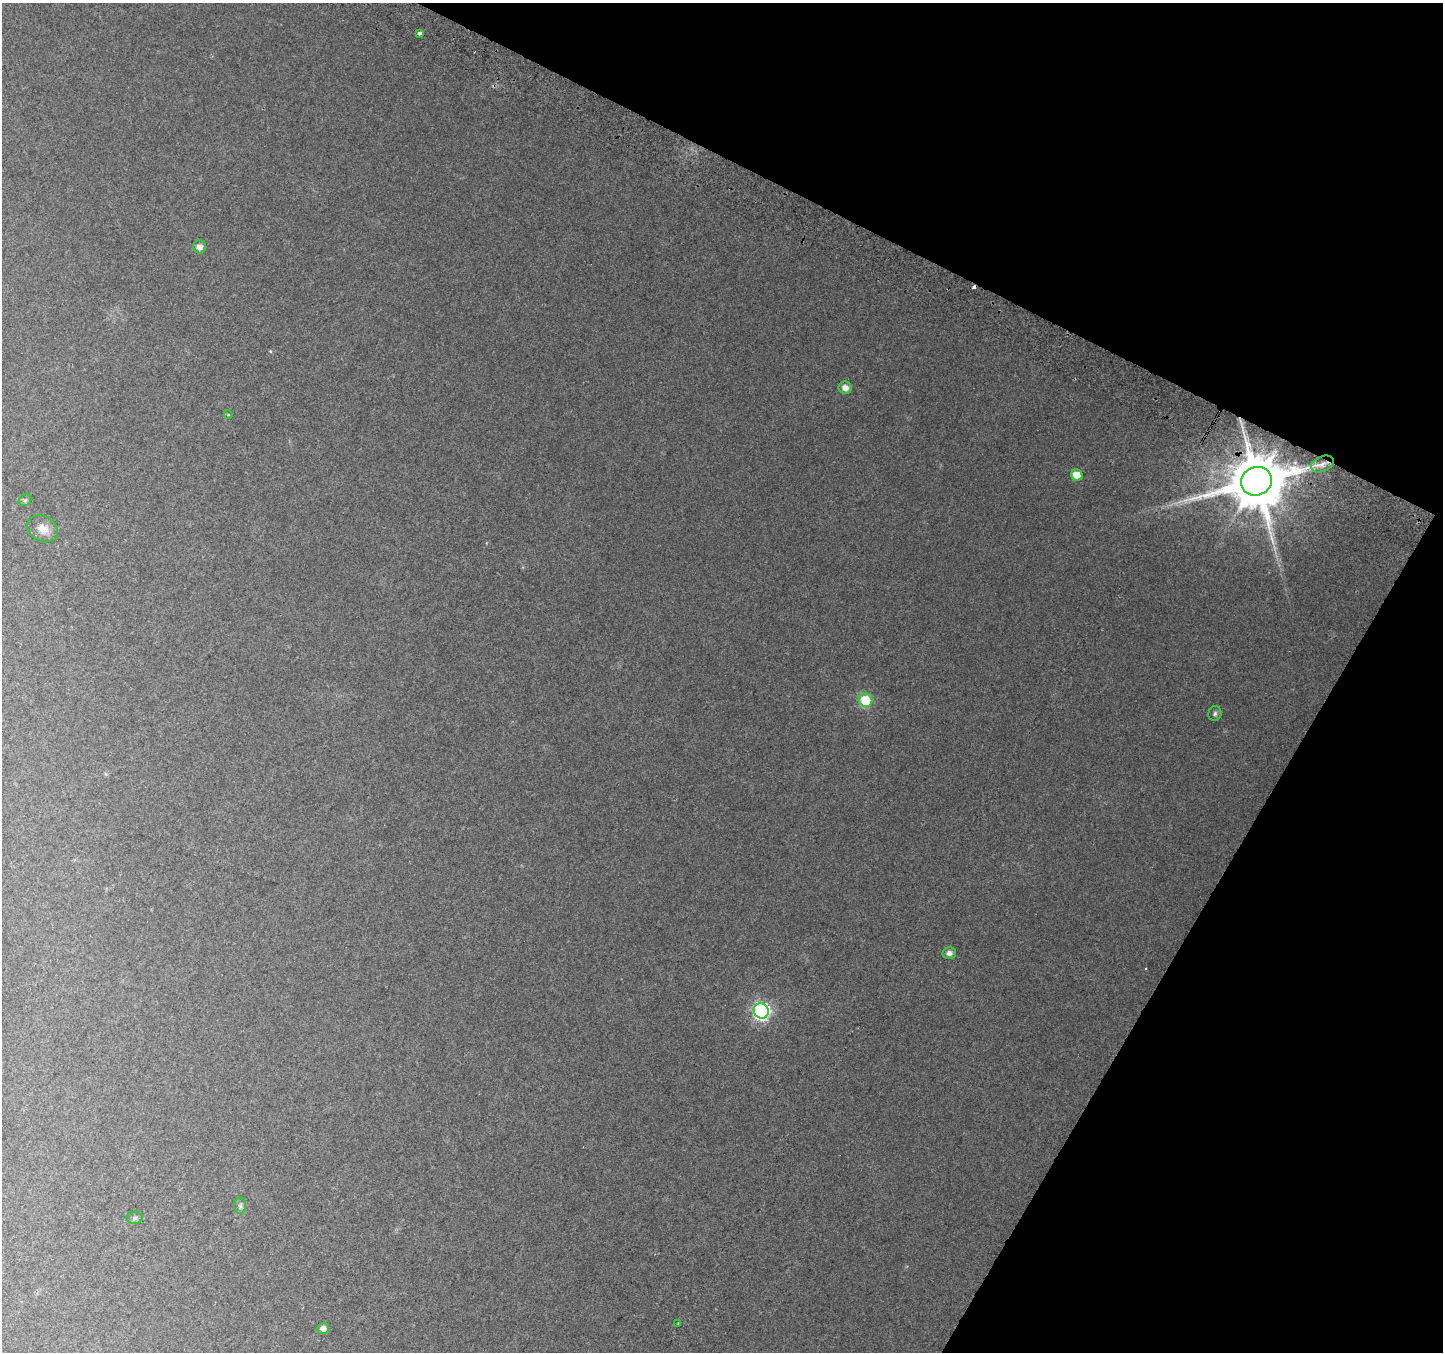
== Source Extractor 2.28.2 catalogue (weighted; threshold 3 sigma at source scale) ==
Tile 8 of 4 x 4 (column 4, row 2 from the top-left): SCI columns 4354-5794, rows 3005-4354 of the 5815 x 5942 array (HDU 1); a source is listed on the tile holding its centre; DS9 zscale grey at full resolution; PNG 1445 x 1354 px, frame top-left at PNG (2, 3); each listed source drawn as its Kron ellipse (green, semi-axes under 4 px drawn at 4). Shown black and unused: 25% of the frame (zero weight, under 2 of 3 exposures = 2% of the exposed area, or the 3 px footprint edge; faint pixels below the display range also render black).
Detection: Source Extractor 2.28.2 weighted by HDU 2 'WHT'; one run over the whole footprint, this tile lists its part. Background 0.0759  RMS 0.01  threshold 0.0452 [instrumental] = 3 sigma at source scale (4.5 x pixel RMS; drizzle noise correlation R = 1.50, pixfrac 1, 0.0396/0.0396 arcsec/px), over >= 5 px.
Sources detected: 19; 2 cosmic-ray / hot-pixel residue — neither listed nor drawn; the other 17 listed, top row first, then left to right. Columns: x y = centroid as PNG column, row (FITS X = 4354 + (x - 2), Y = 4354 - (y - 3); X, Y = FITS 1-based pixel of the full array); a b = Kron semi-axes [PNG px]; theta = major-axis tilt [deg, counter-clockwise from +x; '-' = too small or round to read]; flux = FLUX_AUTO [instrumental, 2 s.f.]
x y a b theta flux
419 33 3 3 - 8.1
200 247 7 6 - 5.5
845 388 6 6 - 6.2
228 414 4 3 - 0.78
1322 464 12 7 24 6.5
1077 475 6 5 - 17
1256 481 16 14 24 8000
25 500 7 5 42 1.7
43 529 16 12 -29 9.5
865 700 7 6 - 36
1215 714 7 6 - 2.3
949 953 6 6 - 3.9
761 1011 8 7 - 270
240 1206 8 6 -89 2.3
135 1218 8 6 2 2.3
678 1323 2 2 - 0.83
323 1328 6 5 - 4.5
Overlapping masked pixels (flux is a lower limit): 1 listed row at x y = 1256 481